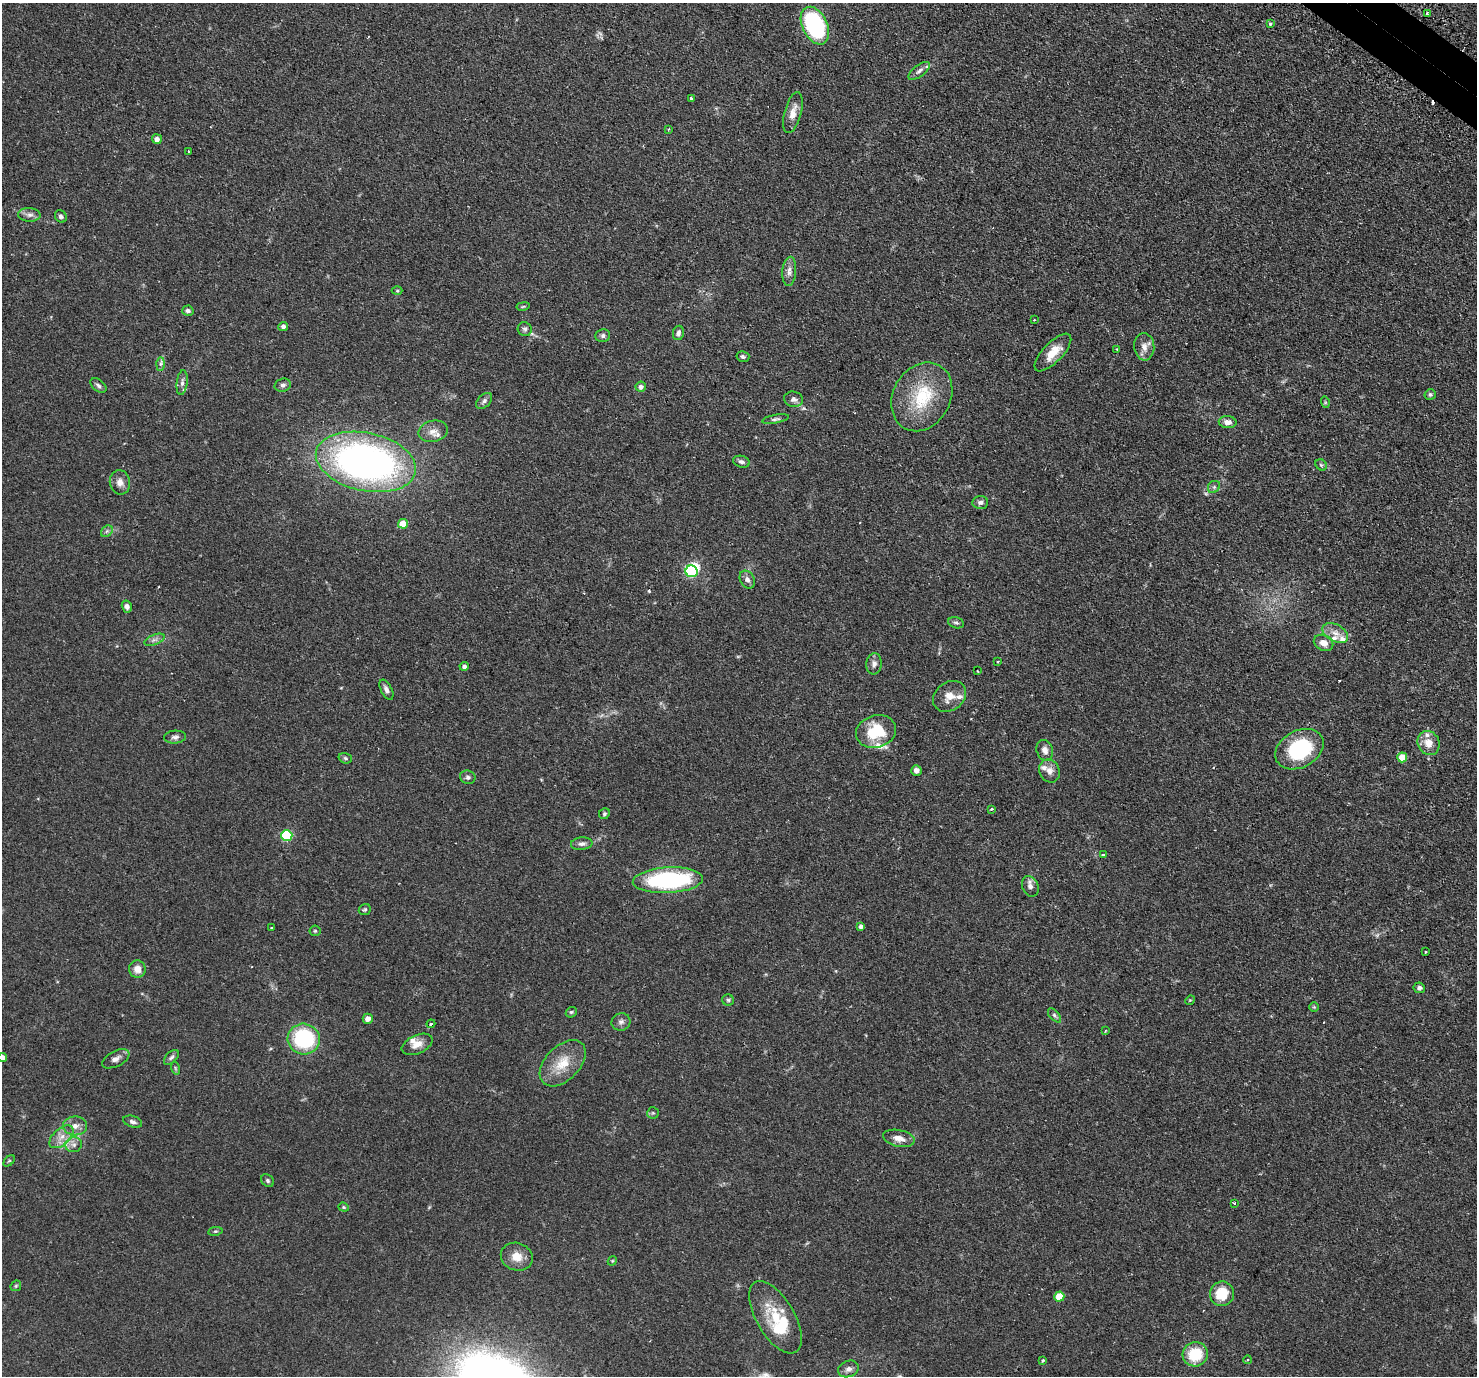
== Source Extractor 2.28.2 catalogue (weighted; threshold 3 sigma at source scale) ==
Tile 10 of 4 x 4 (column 2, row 3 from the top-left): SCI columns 1524-2998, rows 1701-3074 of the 5999 x 6005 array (HDU 1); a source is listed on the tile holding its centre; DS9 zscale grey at full resolution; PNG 1479 x 1378 px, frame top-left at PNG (2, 3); each listed source drawn as its Kron ellipse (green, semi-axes under 4 px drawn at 4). Shown black and unused: <1% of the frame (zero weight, under 2 of 3 exposures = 4% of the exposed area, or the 3 px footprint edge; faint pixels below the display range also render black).
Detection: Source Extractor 2.28.2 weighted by HDU 2 'WHT'; one run over the whole footprint, this tile lists its part. Background 0.109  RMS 0.0066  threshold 0.0297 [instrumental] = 3 sigma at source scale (4.5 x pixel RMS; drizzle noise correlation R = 1.50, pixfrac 1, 0.05/0.05 arcsec/px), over >= 5 px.
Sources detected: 136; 2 too faint to see at this stretch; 1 inside a brighter object's white glare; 3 cosmic-ray / hot-pixel residue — neither listed nor drawn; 11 inside a brighter listed object's ellipse — not listed separately; the other 119 listed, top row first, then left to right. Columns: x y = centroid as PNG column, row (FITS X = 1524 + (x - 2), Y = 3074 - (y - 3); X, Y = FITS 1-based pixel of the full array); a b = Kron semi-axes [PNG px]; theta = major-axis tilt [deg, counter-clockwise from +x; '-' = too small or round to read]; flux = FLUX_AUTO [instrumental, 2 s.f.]
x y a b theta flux
1427 13 3 2 - 1.1
1270 24 3 3 - 1.1
815 26 20 12 -64 72
919 71 13 5 37 2.6
691 98 3 3 - 0.86
793 113 21 8 75 6.7
669 129 3 3 - 0.82
157 139 5 4 - 3.4
189 152 2 2 - 0.48
29 215 11 7 -2 2.8
61 216 6 5 - 1.8
789 271 15 7 85 3.5
397 291 5 3 - 0.63
523 306 7 3 9 0.7
188 311 5 5 - 1.9
1034 320 3 2 - 0.49
283 326 5 4 - 1.8
525 329 7 7 - 1.8
678 333 7 5 80 2.1
603 336 7 6 - 2
1144 347 13 10 -85 4.9
1117 350 3 3 - 0.69
1053 352 24 9 46 11
743 357 6 5 - 1.3
161 364 6 4 89 1.4
182 383 12 5 83 2.3
98 385 9 5 -39 1.6
283 385 8 6 14 1.9
641 387 5 5 - 2.4
1430 395 5 5 - 1.2
922 397 36 28 61 35
794 399 9 7 -13 2.4
484 401 10 6 45 2
1325 402 6 3 -73 0.61
775 419 13 4 11 1.6
1228 422 9 6 -3 3.4
433 431 15 10 12 5
366 462 51 29 -12 290
741 462 8 5 -18 1.9
1321 465 6 5 - 0.97
120 482 12 10 -81 4.4
1214 487 6 5 - 1.4
980 502 8 6 5 1.8
403 524 5 4 - 11
107 531 6 5 - 1.4
692 571 6 5 - 69
747 580 9 7 -61 2.5
127 607 6 5 - 2.5
956 623 8 5 -15 1.4
1335 633 14 8 -29 5.1
154 640 10 5 21 2.1
1324 643 10 7 -24 4.9
998 661 3 2 - 0.55
874 664 10 8 85 2.7
464 666 4 4 - 2.1
978 671 3 2 - 0.52
386 690 11 5 -62 2.4
949 696 18 14 36 7.6
876 731 20 16 17 24
175 737 11 6 3 2.2
1429 743 12 10 -65 7.7
1299 749 26 18 29 46
1045 750 10 8 -70 3.6
1402 757 5 5 - 12
345 758 7 5 -18 1.2
916 770 5 5 - 2.9
1049 771 12 10 -66 4.1
468 777 8 6 -18 1.7
991 809 3 2 - 0.8
604 814 6 5 - 1.1
287 835 5 5 - 50
582 844 11 6 6 2.4
1103 855 3 3 - 5.8
668 880 35 13 3 89
1030 886 11 8 -65 3.3
365 910 6 5 - 1.1
861 926 4 4 - 2
272 928 3 3 - 0.79
315 931 5 5 - 0.88
1425 952 2 2 - 0.63
137 969 9 8 - 5.5
1419 988 5 5 - 1.6
728 1000 6 5 - 1.1
1190 1000 5 4 - 0.6
1314 1007 5 5 - 0.7
571 1012 6 5 - 0.99
1054 1015 8 4 -49 1.4
368 1019 5 5 - 3.8
621 1022 9 8 - 2.6
431 1024 4 3 - 0.88
1105 1031 3 2 - 0.54
304 1039 16 15 - 54
417 1044 16 9 24 6.1
171 1057 9 5 44 1.5
2 1058 4 4 - 3.6
116 1059 15 7 27 3.2
563 1063 28 17 45 16
175 1068 6 4 -72 0.86
653 1113 6 5 - 1
133 1122 10 5 -18 2.1
75 1126 12 9 -1 4.4
61 1137 14 8 42 5.6
899 1138 16 8 -11 5.1
74 1145 8 7 - 2.8
9 1161 7 4 43 0.9
267 1181 7 5 -47 1.2
1234 1203 3 3 - 1.2
344 1207 5 4 - 0.78
215 1231 7 3 8 0.82
517 1257 16 13 -22 8.1
612 1261 5 3 - 0.59
16 1286 6 5 - 0.77
1222 1294 12 12 - 16
1059 1297 5 5 - 14
775 1317 40 19 -60 23
1195 1354 13 12 - 21
1043 1360 3 3 - 1
1248 1360 4 3 - 0.83
848 1369 10 8 21 3
Isophote crosses this tile's border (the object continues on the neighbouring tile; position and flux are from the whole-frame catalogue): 1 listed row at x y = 2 1058